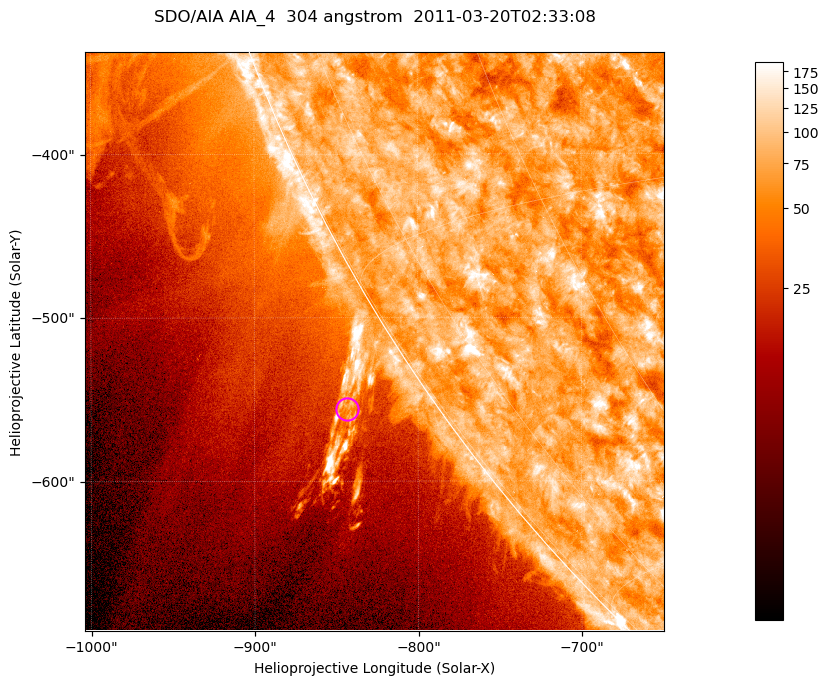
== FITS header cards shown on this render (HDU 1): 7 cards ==
TELESCOP= 'SDO/AIA '           / For AIA: SDO/AIA
INSTRUME= 'AIA_4   '           / For AIA: AIA_ATA1, AIA_ATA2, AIA_ATA3 or AIA_AT
WAVELNTH=                  304 / [angstrom] Wavelength
WAVEUNIT= 'angstrom'           / Wavelength unit: angstrom
DATE-OBS= '2011-03-20T02:33:08.123' / [ISO] Date when observation started; ISO 8
CTYPE1  = 'HPLN-TAN'           / CTYPE1; Typically HPLN
CTYPE2  = 'HPLT-TAN'           / CTYPE2; Typically HPLT

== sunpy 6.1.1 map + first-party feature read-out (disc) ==
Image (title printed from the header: SDO/AIA AIA_4  304 angstrom  2011-03-20T02:33:08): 590 x 590 px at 0.6 arcsec/px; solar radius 964 arcsec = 1606 px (partial field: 1.9% of the solar disc is inside the frame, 44% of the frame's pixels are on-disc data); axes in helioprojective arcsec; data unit not stated in the header (colour bar unlabelled)
Orientation: roll -0.132 deg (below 1 deg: not rotated)
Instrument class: DISC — disc imager (sunpy class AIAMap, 304 A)
Bright regions (active regions / flare kernels): reference = the on-disc median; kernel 5 px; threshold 5 sigma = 110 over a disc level ~74.9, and >= 1.15x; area >= 348 px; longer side >= 7 px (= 4.2 arcsec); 0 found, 0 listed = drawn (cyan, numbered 1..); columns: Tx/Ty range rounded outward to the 2 arcsec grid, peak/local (2 s.f.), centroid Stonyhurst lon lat
Off-limb structures (1.02-1.3 R_sun): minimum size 174 px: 6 found; the strongest spans PA ~120..125 deg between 1.02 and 1.09 R_sun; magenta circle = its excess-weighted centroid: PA ~125 deg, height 1.05 R_sun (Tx ~-844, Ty ~-556 arcsec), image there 2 x the reference